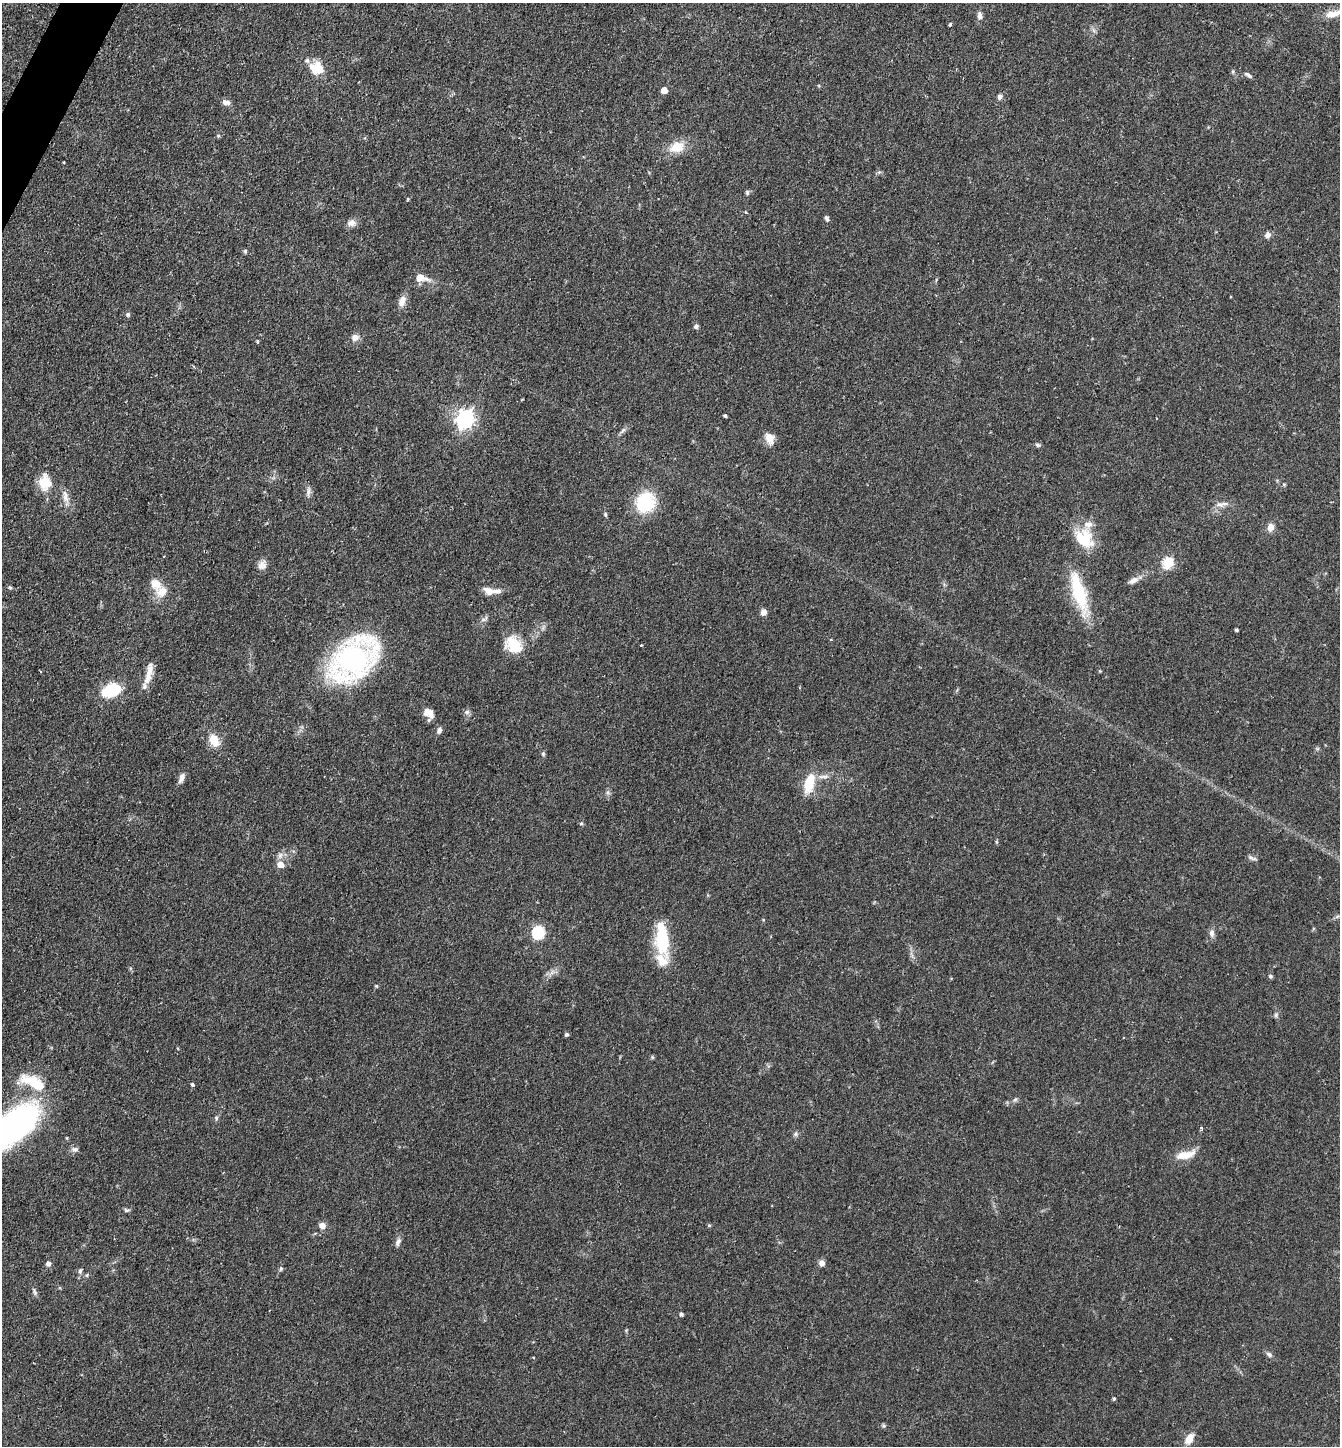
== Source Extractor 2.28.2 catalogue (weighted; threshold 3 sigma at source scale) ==
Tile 11 of 4 x 4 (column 3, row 3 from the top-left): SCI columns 2824-4161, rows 1446-2889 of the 5783 x 5776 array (HDU 1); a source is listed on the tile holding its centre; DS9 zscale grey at full resolution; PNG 1342 x 1448 px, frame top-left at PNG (2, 3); no overlay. Shown black and unused: <1% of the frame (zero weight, under 2 of 3 exposures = <1% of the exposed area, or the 3 px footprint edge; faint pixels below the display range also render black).
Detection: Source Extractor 2.28.2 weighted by HDU 2 'WHT'; one run over the whole footprint, this tile lists its part. Background 0.0527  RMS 0.005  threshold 0.0226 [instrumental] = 3 sigma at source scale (4.5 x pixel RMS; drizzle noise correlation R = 1.50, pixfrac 1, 0.05/0.05 arcsec/px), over >= 5 px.
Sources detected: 104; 2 inside a brighter object's white glare — not listed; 5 inside a brighter listed object's ellipse — not listed separately; the other 97 listed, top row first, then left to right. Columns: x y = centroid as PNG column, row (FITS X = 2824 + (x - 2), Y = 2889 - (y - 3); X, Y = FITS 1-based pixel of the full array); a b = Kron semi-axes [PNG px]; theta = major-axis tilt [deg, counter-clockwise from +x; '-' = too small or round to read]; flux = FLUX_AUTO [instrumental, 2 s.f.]
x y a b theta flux
1334 14 29 9 15 7.2
980 16 11 7 -86 2.2
950 25 3 3 - 1.6
317 68 19 16 -18 9.4
1233 71 6 4 72 0.64
1248 75 11 4 -34 1.4
664 90 5 5 - 5.8
1000 97 7 6 - 1.5
226 102 10 6 -6 2.4
218 136 6 3 19 0.61
677 147 21 14 19 9.1
64 162 3 2 - 0.41
747 192 6 5 - 0.88
408 199 4 3 - 0.51
746 212 4 3 - 0.55
827 218 7 4 -68 1.2
351 223 11 9 11 2.8
1268 235 8 7 - 2
245 251 5 4 - 0.87
421 277 15 8 -15 5.9
402 301 14 8 68 3.8
128 314 5 5 - 1.1
696 326 6 6 - 1.1
355 338 9 8 - 2.9
257 341 3 3 - 0.8
725 416 4 3 - 1.1
465 419 7 7 - 210
623 430 10 4 44 1.4
769 438 15 10 -68 4.6
1038 445 7 5 -16 1
45 482 20 16 -87 10
1284 484 5 4 - 0.57
308 492 11 6 80 2
65 496 21 7 -77 3.8
646 502 20 18 49 26
1221 504 19 6 6 2.9
605 514 6 4 -75 0.77
1271 527 10 8 78 3.1
1084 538 28 21 -46 17
1168 563 6 5 - 38
262 565 12 10 51 3.1
1133 580 14 7 34 2.7
10 587 6 4 -3 0.64
488 591 13 9 -30 3.9
162 592 17 14 23 6.4
1079 592 54 15 -74 26
763 612 7 6 - 2.8
1237 630 3 3 - 0.8
831 640 3 3 - 0.49
514 645 19 15 -47 15
641 645 3 2 - 0.46
353 659 47 30 42 120
148 676 23 9 72 6.5
111 690 17 11 20 24
467 712 8 6 3 1.4
428 713 14 9 -57 5.3
439 730 9 6 66 1.7
214 740 13 10 -59 8.3
543 754 6 4 48 0.74
824 777 17 4 4 2.3
182 778 13 6 65 2.7
809 784 26 12 75 12
581 823 5 5 - 0.9
1252 858 13 4 -19 1.2
280 864 6 6 - 4.7
1337 917 7 4 21 0.93
538 932 6 6 - 58
1212 933 10 7 -85 2.1
663 940 33 18 -88 23
1270 976 6 5 - 0.87
376 986 5 4 - 0.56
1276 1015 7 5 69 1
566 1034 5 5 - 0.91
652 1057 6 3 -72 0.54
32 1081 31 14 -21 15
192 1085 4 3 - 2.3
1015 1099 6 5 - 0.97
216 1118 6 5 - 0.83
12 1127 70 28 36 140
1201 1128 4 3 - 0.96
795 1134 7 6 - 1.1
75 1149 10 7 4 1.7
1185 1155 23 9 13 8.2
126 1210 7 5 -10 0.95
322 1225 8 7 - 2.7
709 1225 5 4 - 0.59
398 1242 12 6 67 1.9
48 1263 5 5 - 2.1
822 1263 6 6 - 2.8
281 1269 6 5 - 0.79
80 1271 7 5 79 1.1
35 1292 10 4 -71 1.2
681 1314 4 4 - 1.1
1269 1354 8 6 -30 1.4
1114 1399 4 4 - 0.75
883 1426 6 5 - 0.74
1189 1439 11 7 60 5.6
Isophote crosses this tile's border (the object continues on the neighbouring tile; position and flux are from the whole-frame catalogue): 2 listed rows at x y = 1334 14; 12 1127